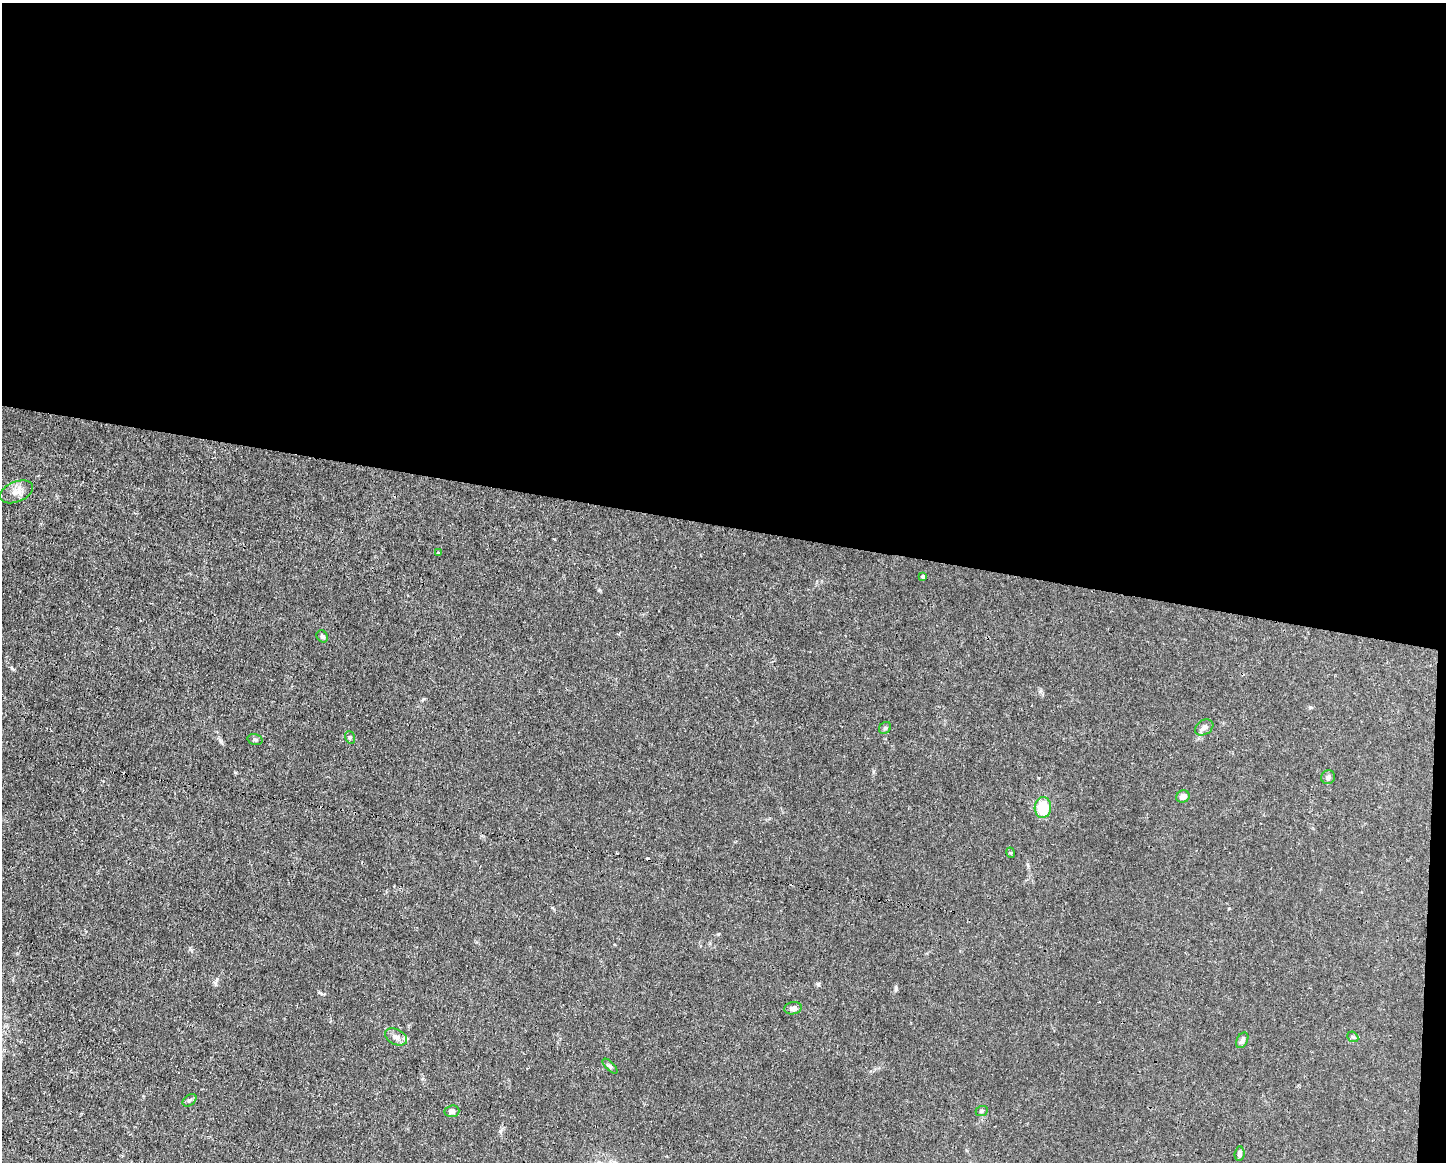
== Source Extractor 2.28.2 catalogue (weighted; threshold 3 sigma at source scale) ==
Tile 3 of 3 x 4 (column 3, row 1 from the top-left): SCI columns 2999-4442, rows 3479-4638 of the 4666 x 4638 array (HDU 1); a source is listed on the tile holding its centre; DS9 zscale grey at full resolution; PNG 1448 x 1164 px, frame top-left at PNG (2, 3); each listed source drawn as its Kron ellipse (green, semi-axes under 4 px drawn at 4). Shown black and unused: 46% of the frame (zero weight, under 3 of 4 exposures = <1% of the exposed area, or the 3 px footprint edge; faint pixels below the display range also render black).
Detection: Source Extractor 2.28.2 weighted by HDU 2 'WHT'; one run over the whole footprint, this tile lists its part. Background 0.0165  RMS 0.0025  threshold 0.0113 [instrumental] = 3 sigma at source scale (4.5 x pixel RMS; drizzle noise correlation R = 1.50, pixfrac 1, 0.05/0.05 arcsec/px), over >= 5 px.
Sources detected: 23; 1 cosmic-ray / hot-pixel residue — neither listed nor drawn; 1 inside a brighter listed object's ellipse — not listed separately; the other 21 listed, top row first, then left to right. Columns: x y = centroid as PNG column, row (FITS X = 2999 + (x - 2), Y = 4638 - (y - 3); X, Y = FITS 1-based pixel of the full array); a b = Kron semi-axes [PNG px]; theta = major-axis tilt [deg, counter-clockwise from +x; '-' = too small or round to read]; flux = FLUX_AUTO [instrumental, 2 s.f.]
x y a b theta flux
16 492 17 10 22 2.3
438 553 4 3 - 0.26
923 577 3 3 - 1.3
322 636 6 5 - 0.68
1204 727 10 7 33 0.93
885 728 6 5 - 0.43
350 737 6 5 - 0.39
255 739 7 5 -15 0.52
1328 777 7 6 - 0.77
1183 796 7 6 - 1.5
1043 808 10 8 87 8.9
1011 853 5 3 - 0.24
793 1008 9 6 9 1
396 1037 11 7 -27 1.2
1353 1037 6 4 -42 0.4
1242 1040 8 5 63 0.87
610 1066 9 4 -45 0.52
189 1100 8 5 38 0.51
452 1111 7 6 - 0.97
982 1111 6 5 - 0.41
1240 1154 7 5 83 0.75
Unlisted compact peaks at least as high as the median listed source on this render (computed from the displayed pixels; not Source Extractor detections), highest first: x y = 896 988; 599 590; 818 984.